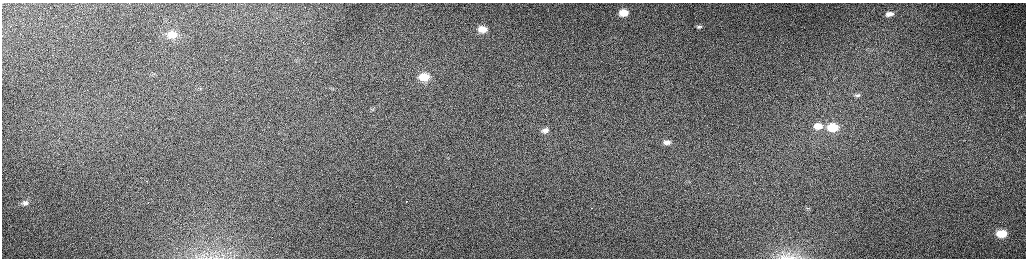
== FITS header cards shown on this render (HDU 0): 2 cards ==
NAXIS1  =                 2048 /fastest changing axis
NAXIS2  =                  512 /next to fastest changing axis

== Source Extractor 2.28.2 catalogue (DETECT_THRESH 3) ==
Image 2048 x 512 px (HDU 0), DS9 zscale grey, zoomed out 1/2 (1 PNG px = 2 x 2 image px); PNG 1028 x 260 px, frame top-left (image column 1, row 511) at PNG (2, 3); no overlay
Background 161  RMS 1.6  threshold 4.67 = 3 sigma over >= 5 px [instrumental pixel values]
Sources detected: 25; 3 cannot appear on this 1/2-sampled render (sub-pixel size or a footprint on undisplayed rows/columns) and are not listed; the other 22 listed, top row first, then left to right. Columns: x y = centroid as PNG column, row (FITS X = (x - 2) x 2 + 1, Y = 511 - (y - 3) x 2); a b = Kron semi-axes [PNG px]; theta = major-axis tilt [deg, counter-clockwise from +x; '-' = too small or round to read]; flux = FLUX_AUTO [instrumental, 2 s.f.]
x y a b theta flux
624 13 8 6 2 5100
890 14 10 6 1 2000
699 27 7 4 -5 710
482 29 8 6 -3 3400
172 34 16 11 2 6200
424 77 11 8 0 6600
200 88 3 3 - 230
857 95 8 4 -6 620
372 110 6 3 -10 520
818 126 10 6 -2 3600
832 127 9 6 -1 11000
545 131 7 4 2 1300
667 142 6 4 -3 1400
147 181 2 1 - 230
406 201 2 1 - 520
26 203 8 5 10 1000
591 208 2 1 - 610
807 208 6 2 5 190
1001 234 8 5 -1 7000
207 254 4 2 - 280
202 255 4 2 - 350
788 257 12 7 -2 2500
At the frame edge (FLAGS 8, measured only in part): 1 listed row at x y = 788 257
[3 sub-pixel or undisplayed-footprint detections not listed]